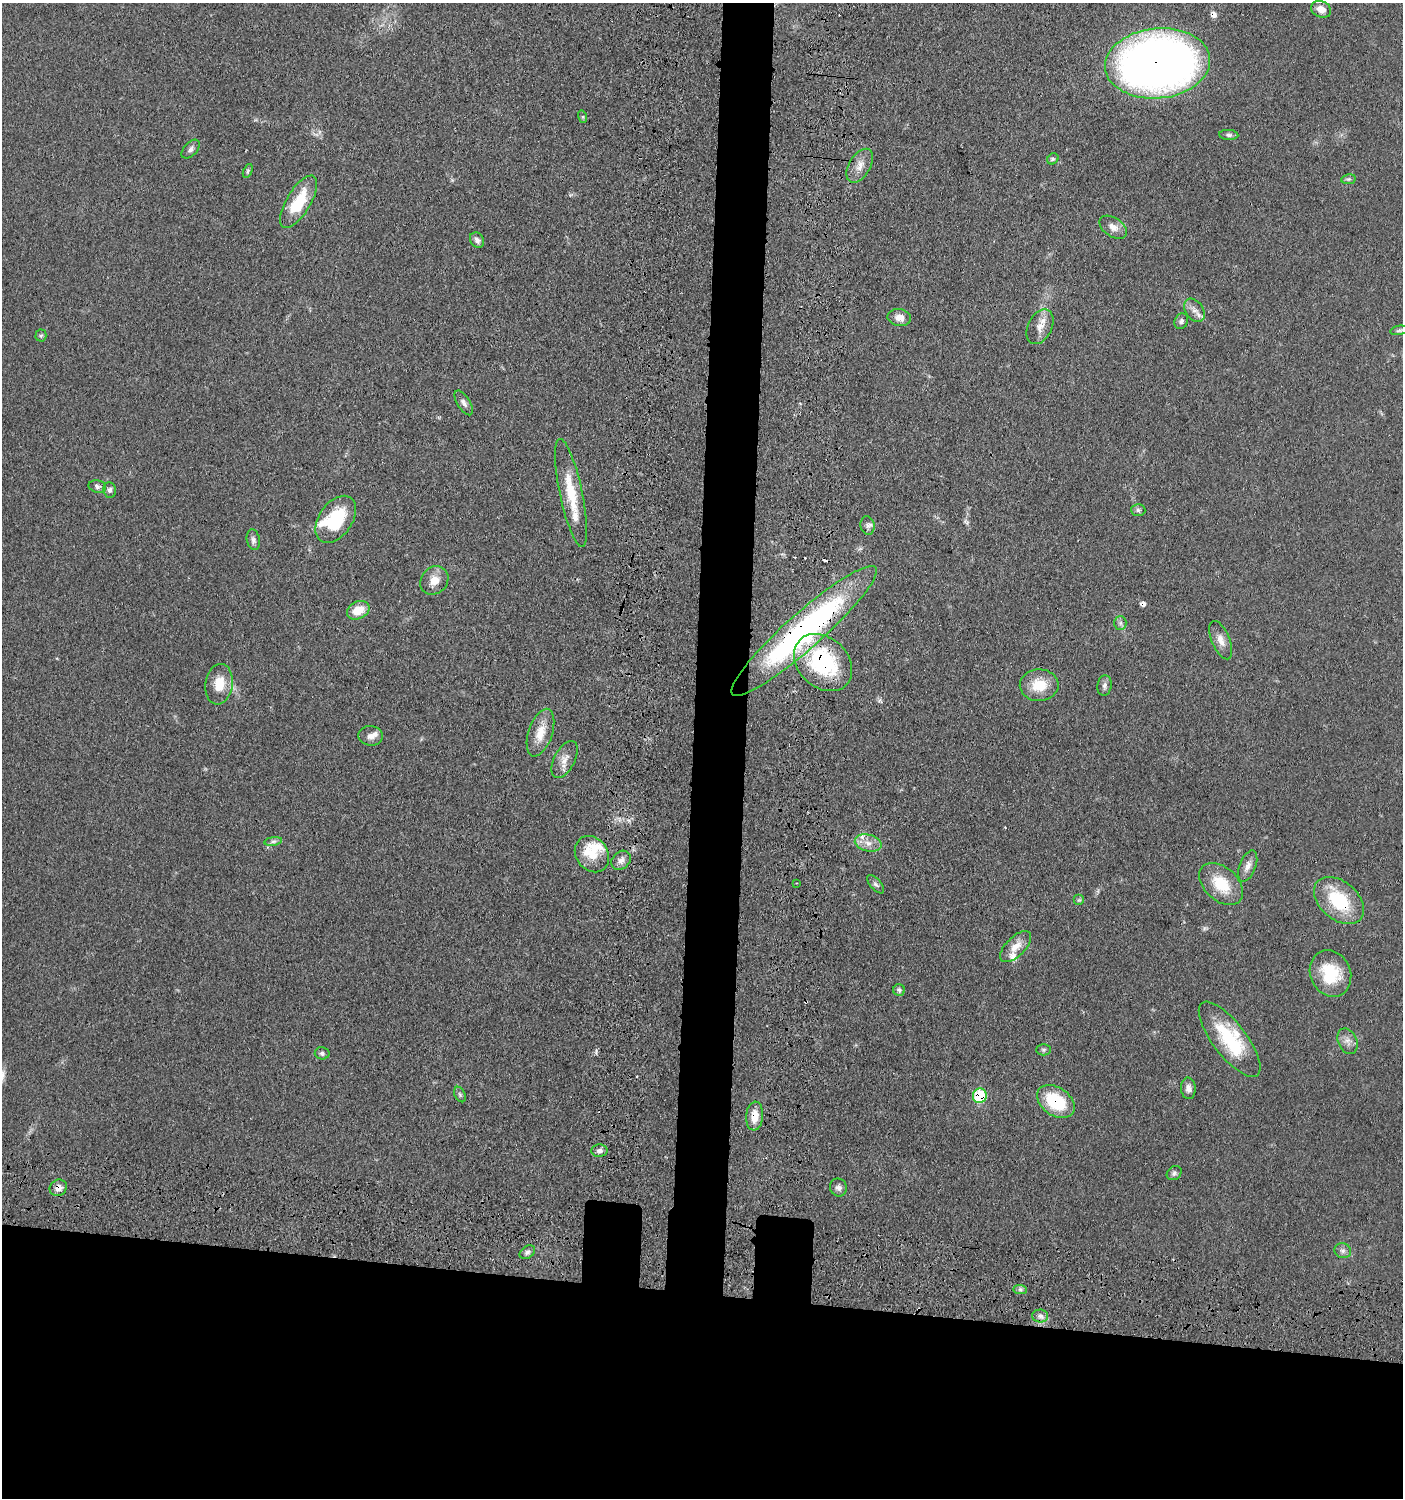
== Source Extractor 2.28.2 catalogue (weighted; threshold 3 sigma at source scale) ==
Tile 8 of 3 x 3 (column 2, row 3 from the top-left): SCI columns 1599-2999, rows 95-1590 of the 4709 x 4683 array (HDU 1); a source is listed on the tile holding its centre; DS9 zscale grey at full resolution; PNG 1405 x 1500 px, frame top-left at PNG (2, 3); each listed source drawn as its Kron ellipse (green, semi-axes under 4 px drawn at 4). Shown black and unused: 18% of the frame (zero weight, under 3 of 4 exposures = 9% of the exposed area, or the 3 px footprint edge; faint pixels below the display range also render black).
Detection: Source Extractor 2.28.2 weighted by HDU 2 'WHT'; one run over the whole footprint, this tile lists its part. Background 0.0597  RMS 0.005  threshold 0.0223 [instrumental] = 3 sigma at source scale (4.5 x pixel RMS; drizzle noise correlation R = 1.50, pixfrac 1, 0.05/0.05 arcsec/px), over >= 5 px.
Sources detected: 83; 6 cosmic-ray / hot-pixel residue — neither listed nor drawn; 9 inside a brighter listed object's ellipse — not listed separately; the other 68 listed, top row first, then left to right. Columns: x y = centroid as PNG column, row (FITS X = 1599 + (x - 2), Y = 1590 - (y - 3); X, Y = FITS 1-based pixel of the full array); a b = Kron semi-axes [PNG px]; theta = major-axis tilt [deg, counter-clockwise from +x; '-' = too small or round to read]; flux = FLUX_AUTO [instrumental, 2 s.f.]
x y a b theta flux
1321 9 10 8 -23 4.5
1158 63 53 35 5 510
583 117 6 4 -72 0.66
1229 135 9 5 -5 1.4
191 149 11 6 46 1.8
1053 159 6 5 - 0.86
860 166 19 10 59 5.3
248 171 7 4 67 0.83
1349 179 7 5 10 0.85
299 202 30 12 59 21
1113 227 15 9 -34 3.9
477 240 8 6 -55 2
1194 310 13 8 -55 3.2
899 317 12 8 -9 3.7
1181 321 8 6 63 1.5
1040 327 18 12 63 5.1
1399 330 9 4 10 0.97
41 335 6 5 - 0.9
464 403 14 6 -58 2.1
97 486 9 6 -13 1.3
110 490 7 6 - 1.6
571 493 55 11 -78 17
1138 510 7 6 - 1.2
336 519 26 16 55 25
868 526 9 7 -78 1.9
253 540 10 6 -79 1.8
434 580 15 13 47 6
358 610 12 8 24 8.3
1120 623 7 6 - 1.4
804 631 96 18 41 150
1221 640 20 9 -67 4.4
823 663 32 25 -44 52
219 684 20 13 82 9.8
1039 685 19 16 2 12
1105 686 10 7 83 1.9
540 733 25 12 72 8.4
371 736 12 10 -5 2.9
565 759 20 10 63 4.5
273 841 9 4 9 1.3
868 843 13 8 -14 4.3
592 854 19 16 -53 10
621 860 11 8 44 2.9
1248 866 16 8 69 3.4
797 883 3 2 - 0.38
876 884 11 5 -49 1.4
1221 884 25 16 -42 16
1079 900 5 5 - 0.76
1339 901 29 19 -41 28
1016 947 20 9 45 6
1330 974 24 20 -67 20
899 990 6 5 - 1.1
1230 1039 45 17 -52 31
1347 1041 13 9 -66 3.5
1043 1050 7 5 0 1
322 1053 7 6 - 1.3
1188 1088 11 7 -86 2.7
460 1094 8 5 -63 1.1
980 1096 7 7 - 24
1056 1101 21 14 -35 27
755 1116 14 8 85 7.1
599 1151 8 6 4 1.6
1174 1173 8 6 40 1.4
838 1187 9 8 - 2.1
58 1188 9 8 - 3.4
1343 1251 8 7 - 1.7
527 1252 8 6 34 1.4
1020 1289 7 4 -1 1.1
1040 1316 8 6 -2 2
Overlapping masked pixels (flux is a lower limit): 8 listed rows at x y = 1158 63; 804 631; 823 663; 1339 901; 980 1096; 1056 1101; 755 1116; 58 1188